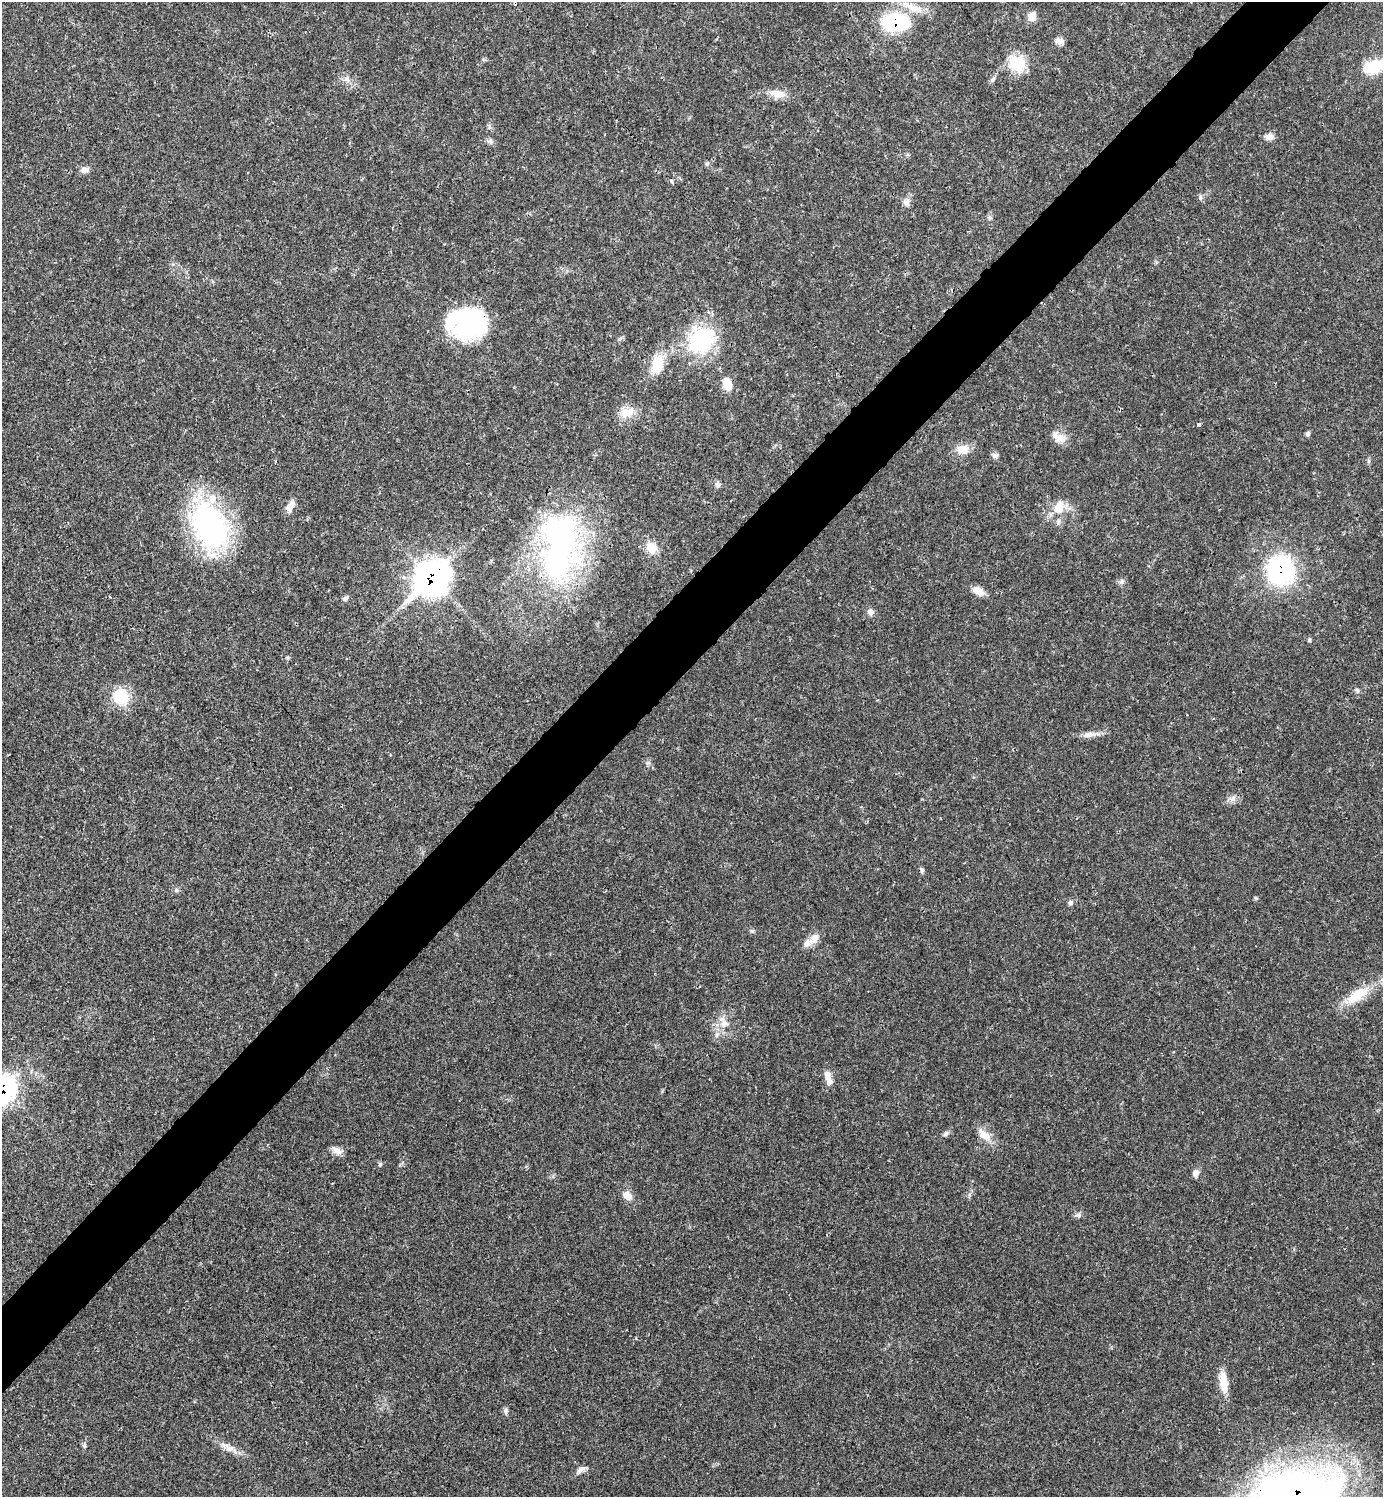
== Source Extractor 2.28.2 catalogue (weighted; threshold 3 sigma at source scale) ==
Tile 10 of 4 x 4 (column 2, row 3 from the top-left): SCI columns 1684-3064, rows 1498-2992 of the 5984 x 5985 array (HDU 1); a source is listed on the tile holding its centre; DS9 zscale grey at full resolution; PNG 1385 x 1499 px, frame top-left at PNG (2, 2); no overlay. Shown black and unused: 5% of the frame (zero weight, under 3 of 4 exposures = <1% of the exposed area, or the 3 px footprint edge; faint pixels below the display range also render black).
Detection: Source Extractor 2.28.2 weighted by HDU 2 'WHT'; one run over the whole footprint, this tile lists its part. Background 0.02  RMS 0.0022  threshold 0.01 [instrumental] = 3 sigma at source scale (4.5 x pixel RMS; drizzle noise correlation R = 1.50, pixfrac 1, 0.05/0.05 arcsec/px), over >= 5 px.
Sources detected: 74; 2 inside a brighter object's white glare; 2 cosmic-ray / hot-pixel residue — not listed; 4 inside a brighter listed object's ellipse — not listed separately; the other 66 listed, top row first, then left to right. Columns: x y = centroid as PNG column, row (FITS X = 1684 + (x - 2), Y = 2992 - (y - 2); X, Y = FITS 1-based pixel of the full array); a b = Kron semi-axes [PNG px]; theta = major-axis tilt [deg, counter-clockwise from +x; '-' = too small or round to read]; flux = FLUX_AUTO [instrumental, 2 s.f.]
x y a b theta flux
912 7 37 9 -25 3.7
1032 16 10 8 63 2.4
895 22 23 14 -4 24
1059 41 11 8 -18 1.2
1017 63 24 20 -47 6.7
1373 67 31 18 19 7.9
347 78 7 4 71 0.52
992 79 10 4 51 0.56
778 94 24 10 -7 2.7
489 127 8 4 89 0.48
1269 137 12 8 -3 1.3
490 141 9 6 1 0.62
707 164 7 5 69 0.41
84 170 12 8 10 1.2
1200 198 7 5 79 0.45
906 202 10 9 - 1
478 324 39 23 70 15
701 340 37 31 45 19
657 364 29 16 74 5.6
727 384 15 10 -74 3.1
627 412 22 12 20 3.4
1199 424 3 3 - 1.4
1308 434 7 6 - 0.48
1060 438 16 11 -14 2.1
963 449 17 12 -6 2.9
995 456 9 6 0 0.7
1368 461 7 4 -89 0.38
718 484 8 7 - 0.66
290 506 17 8 62 1.8
1058 509 17 12 -19 3.5
209 526 54 37 -61 48
559 547 91 48 86 66
651 548 16 15 - 3.1
1281 570 23 21 -80 39
431 579 18 13 42 210
1122 581 8 7 - 0.66
979 591 15 9 -30 2
345 598 9 5 30 0.53
870 612 9 9 - 0.99
1309 640 7 4 85 0.33
1357 690 7 5 -64 0.44
121 696 17 17 - 8.2
1089 734 19 7 9 1.7
1233 798 9 6 70 0.87
922 870 7 5 77 0.47
176 890 6 5 - 0.44
1070 903 7 6 - 0.54
815 938 14 10 71 1.8
1357 995 35 15 35 6.7
724 1023 13 12 - 2.4
717 1035 8 5 71 0.72
828 1076 14 8 -83 1.8
3 1089 14 11 42 98
946 1134 8 6 37 0.62
984 1135 24 10 -44 2.8
337 1150 15 8 -32 1.3
380 1164 6 5 - 0.38
1196 1173 9 7 78 1.1
627 1195 13 10 -36 1.8
1078 1215 7 7 - 0.61
1223 1382 27 10 -83 4
505 1411 8 6 89 0.61
84 1446 6 6 - 0.38
229 1448 14 10 -34 1.9
580 1470 15 6 35 1.1
1296 1495 77 48 11 180
Overlapping masked pixels (flux is a lower limit): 7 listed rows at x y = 895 22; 478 324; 559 547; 1281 570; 431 579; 3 1089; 1296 1495
Isophote crosses this tile's border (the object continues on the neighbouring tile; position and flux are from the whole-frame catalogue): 3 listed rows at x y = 1373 67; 3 1089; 1296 1495
Unlisted compact peaks at least as high as the median listed source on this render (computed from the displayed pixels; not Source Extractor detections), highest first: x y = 1256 898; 752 931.